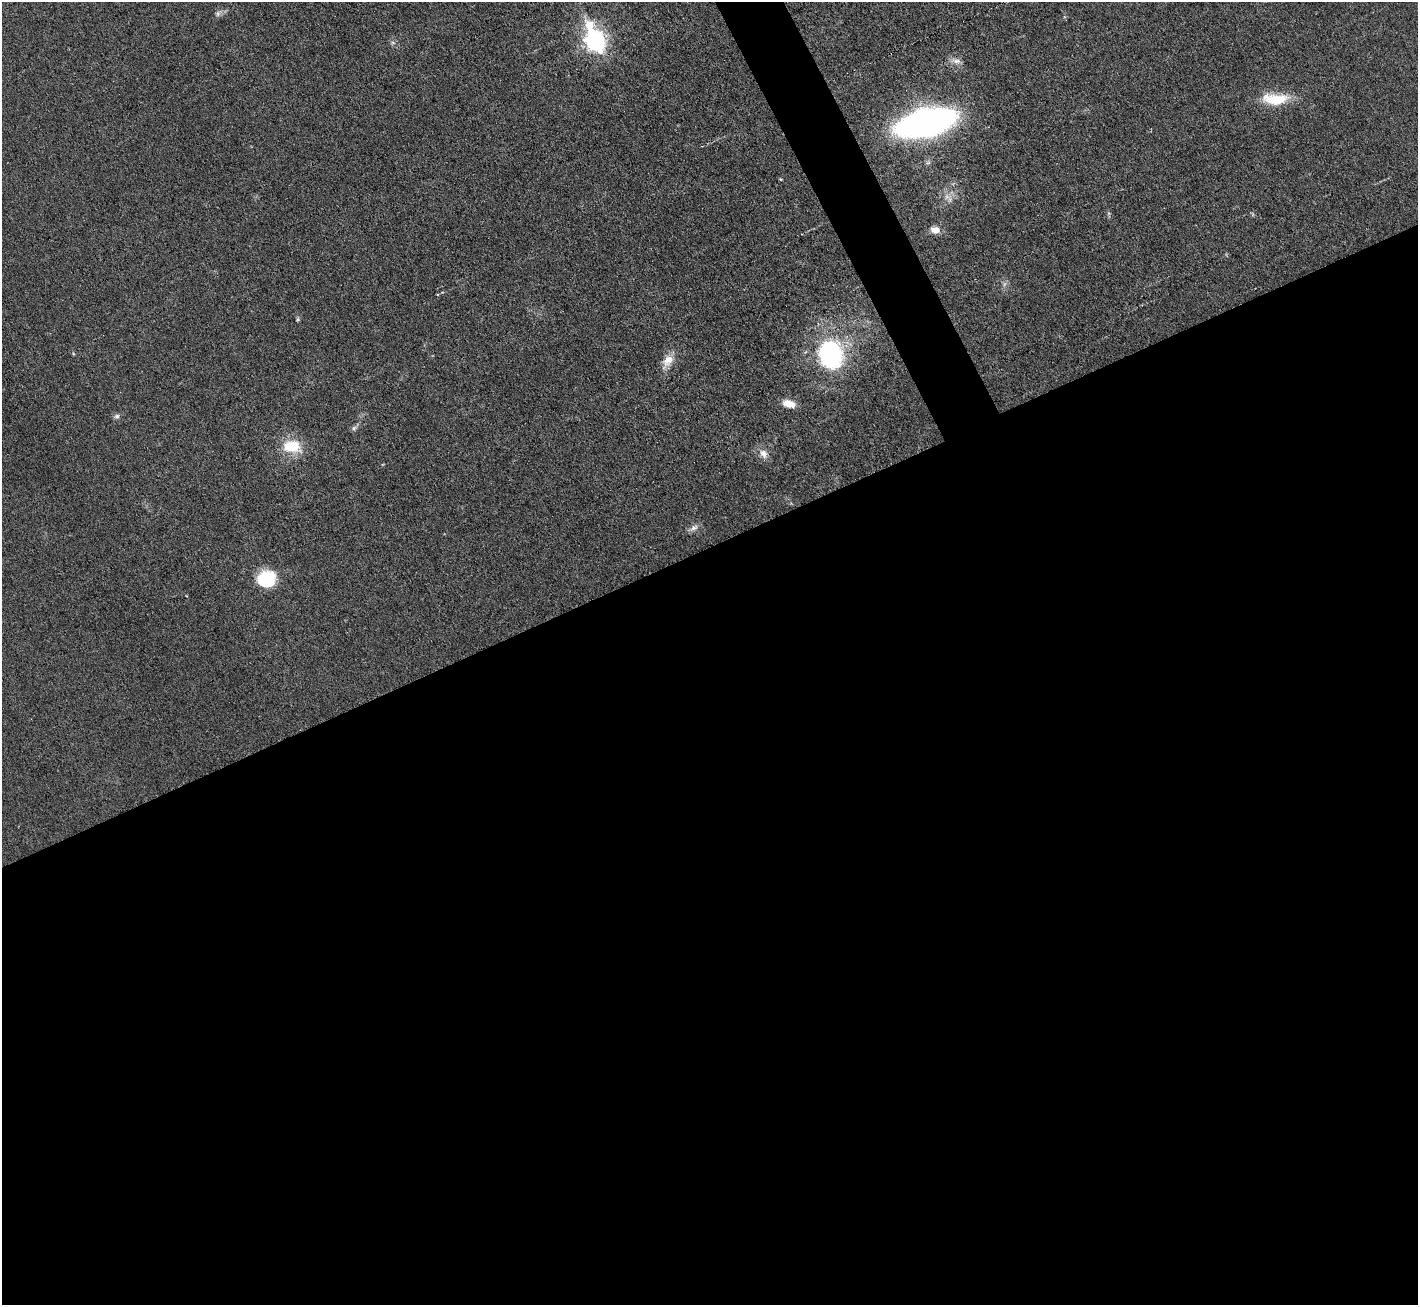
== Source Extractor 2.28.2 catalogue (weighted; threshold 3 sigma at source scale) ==
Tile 15 of 4 x 4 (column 3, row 4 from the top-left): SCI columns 2831-4246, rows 153-1455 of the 5664 x 5653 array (HDU 1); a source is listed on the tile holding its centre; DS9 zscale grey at full resolution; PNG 1420 x 1307 px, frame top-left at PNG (2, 2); no overlay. Shown black and unused: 60% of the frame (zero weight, under 3 of 6 exposures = <1% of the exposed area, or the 3 px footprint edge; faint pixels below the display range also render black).
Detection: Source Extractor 2.28.2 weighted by HDU 2 'WHT'; one run over the whole footprint, this tile lists its part. Background 0.0264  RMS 0.0037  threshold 0.0152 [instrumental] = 3 sigma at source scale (4.09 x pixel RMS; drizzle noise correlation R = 1.36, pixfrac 0.8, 0.05/0.05 arcsec/px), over >= 5 px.
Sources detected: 18; all 18 listed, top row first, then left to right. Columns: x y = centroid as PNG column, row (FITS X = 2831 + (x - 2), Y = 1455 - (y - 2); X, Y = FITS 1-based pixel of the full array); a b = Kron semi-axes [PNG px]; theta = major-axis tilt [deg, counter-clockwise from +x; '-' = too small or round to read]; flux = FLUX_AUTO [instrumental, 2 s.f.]
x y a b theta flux
218 14 8 6 70 1.1
595 40 12 8 -68 160
393 42 6 4 -2 0.66
956 61 13 6 -7 1.8
1275 99 35 14 -1 11
926 123 37 17 14 190
780 179 4 3 - 0.37
935 230 10 8 -7 3
298 319 6 4 71 0.49
831 355 20 16 -81 59
667 361 21 11 59 4.6
789 404 14 8 -15 4.4
117 416 8 6 15 0.93
354 428 9 5 31 0.89
292 446 25 16 -8 11
763 454 13 9 -55 2.8
694 528 12 7 34 1.8
266 579 19 17 13 17